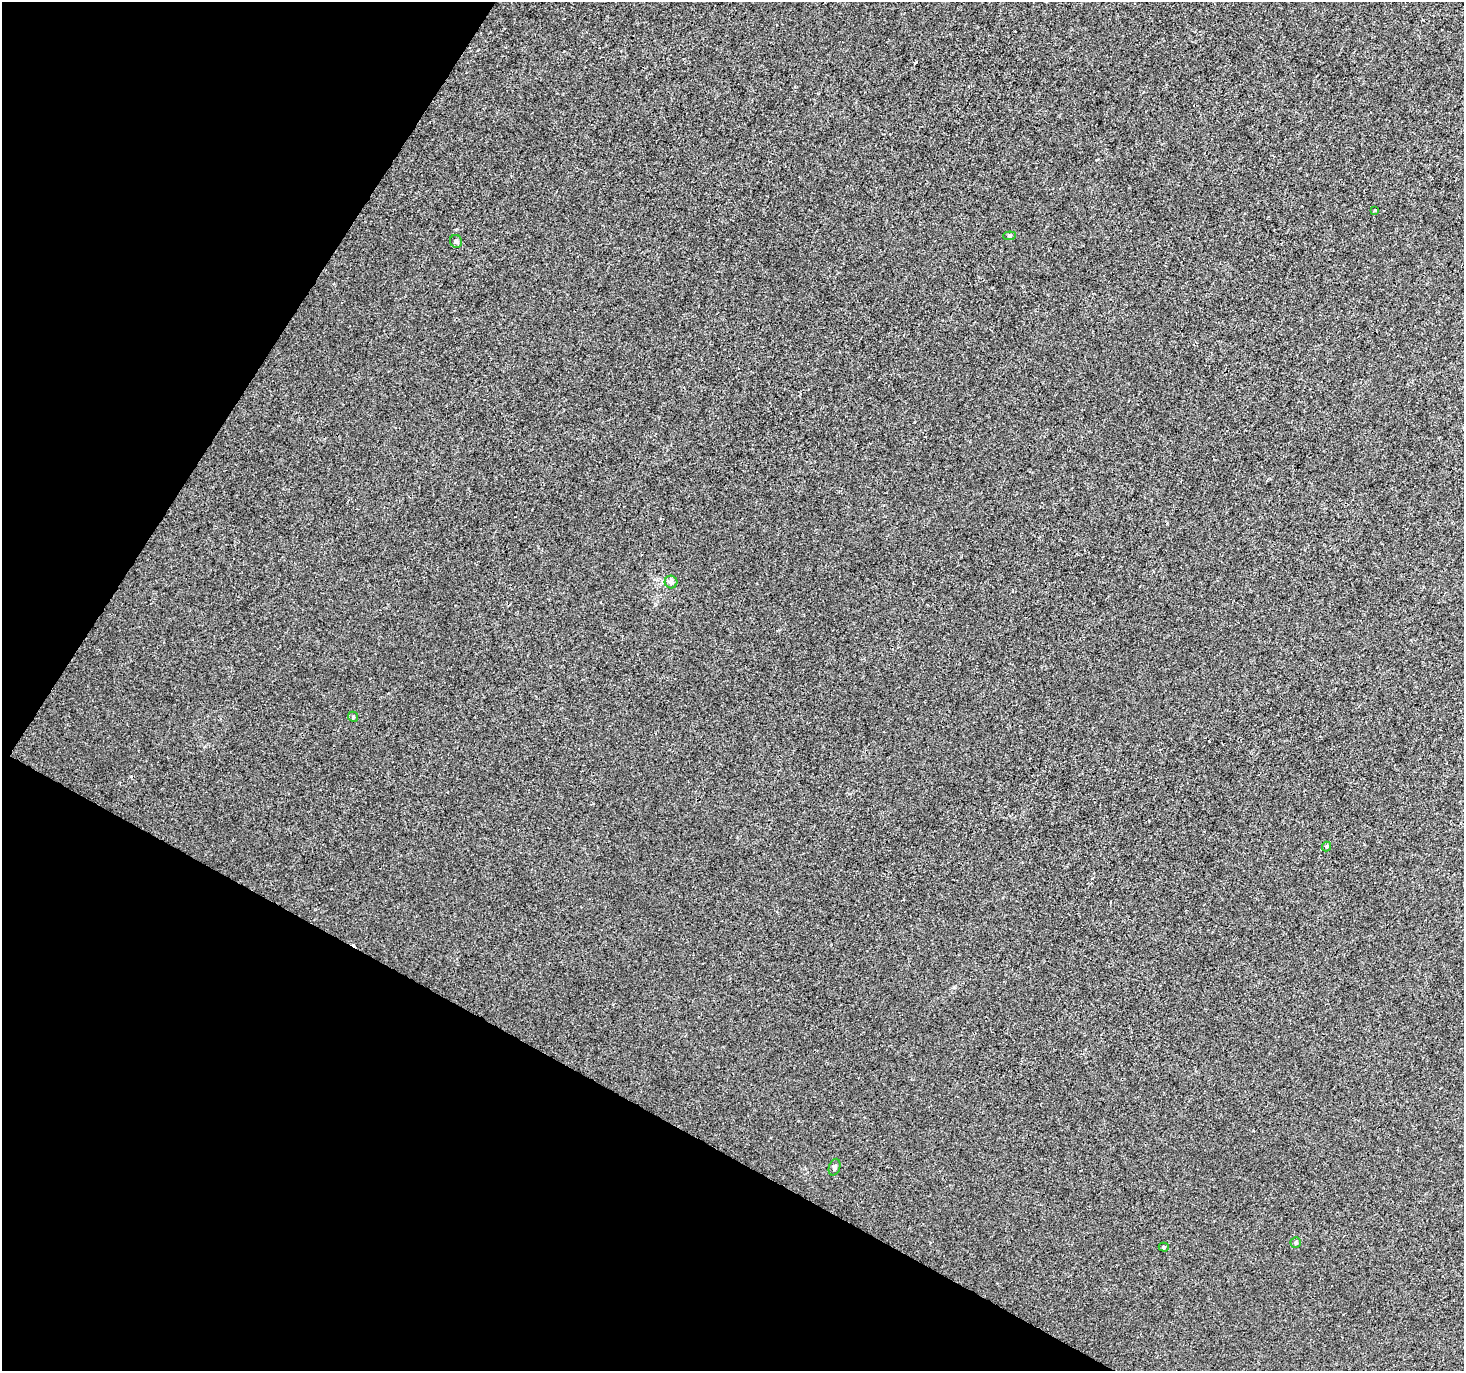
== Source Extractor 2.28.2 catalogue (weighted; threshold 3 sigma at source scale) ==
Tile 9 of 4 x 4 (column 1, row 3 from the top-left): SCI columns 9-1470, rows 1631-2999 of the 5856 x 5932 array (HDU 1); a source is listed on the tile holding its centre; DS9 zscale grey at full resolution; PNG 1466 x 1373 px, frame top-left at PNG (2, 2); each listed source drawn as its Kron ellipse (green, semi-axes under 4 px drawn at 4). Shown black and unused: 27% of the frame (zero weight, under 3 of 4 exposures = <1% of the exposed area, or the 3 px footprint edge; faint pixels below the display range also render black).
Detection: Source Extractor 2.28.2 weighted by HDU 2 'WHT'; one run over the whole footprint, this tile lists its part. Background 0.0017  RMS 0.003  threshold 0.0137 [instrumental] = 3 sigma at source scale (4.5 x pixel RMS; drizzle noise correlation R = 1.50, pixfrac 1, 0.0396/0.0396 arcsec/px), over >= 5 px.
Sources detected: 9; all 9 listed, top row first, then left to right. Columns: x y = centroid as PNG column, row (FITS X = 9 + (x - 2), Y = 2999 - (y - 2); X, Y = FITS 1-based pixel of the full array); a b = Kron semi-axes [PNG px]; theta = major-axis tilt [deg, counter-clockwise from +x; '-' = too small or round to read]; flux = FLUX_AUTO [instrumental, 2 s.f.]
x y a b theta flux
1375 210 3 3 - 0.41
1009 236 6 4 6 0.42
456 241 6 6 - 0.73
671 582 6 6 - 0.7
353 717 5 4 - 0.4
1326 846 5 4 - 0.41
834 1167 8 5 72 0.76
1296 1242 5 5 - 0.5
1164 1247 5 4 - 0.45